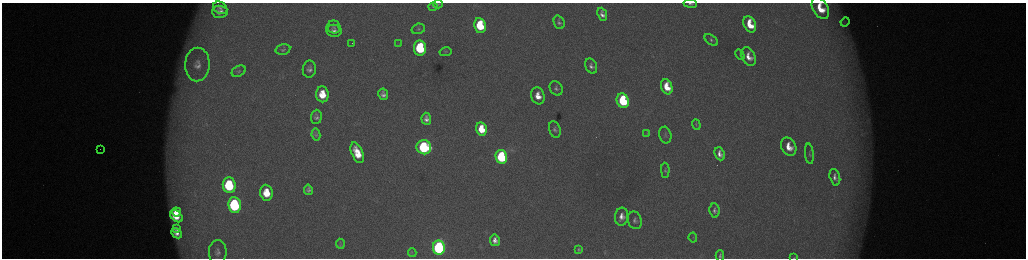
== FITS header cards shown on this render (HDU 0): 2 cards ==
NAXIS1  =                 2048 /fastest changing axis
NAXIS2  =                  512 /next to fastest changing axis

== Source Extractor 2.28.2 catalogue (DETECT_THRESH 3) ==
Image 2048 x 512 px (HDU 0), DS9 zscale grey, zoomed out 1/2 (1 PNG px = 2 x 2 image px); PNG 1028 x 260 px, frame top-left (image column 1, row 511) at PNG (2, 3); each listed source drawn as its Kron ellipse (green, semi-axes under 4 px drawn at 4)
Background 174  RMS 2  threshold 6.03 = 3 sigma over >= 5 px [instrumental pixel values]
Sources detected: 75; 6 cannot appear on this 1/2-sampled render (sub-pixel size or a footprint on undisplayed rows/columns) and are neither listed nor drawn; the other 69 listed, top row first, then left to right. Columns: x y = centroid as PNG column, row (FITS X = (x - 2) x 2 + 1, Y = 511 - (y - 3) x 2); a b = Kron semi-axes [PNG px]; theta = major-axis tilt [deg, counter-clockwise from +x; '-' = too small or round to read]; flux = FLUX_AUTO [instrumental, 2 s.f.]
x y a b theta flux
690 3 7 3 -6 1200
438 4 4 3 - 430
433 7 4 3 - 380
220 8 7 6 - 1600
820 8 12 7 -61 11000
220 12 8 6 -4 3100
602 14 7 4 -67 2500
559 22 7 5 -69 1400
845 22 4 2 - 270
750 24 8 6 -65 11000
480 26 7 6 - 23000
334 27 7 6 - 1100
418 29 7 5 16 900
334 31 8 6 -10 2000
711 40 7 4 -37 1100
352 43 2 2 - 280
399 44 3 3 - 340
420 48 7 6 - 38000
283 50 7 5 13 960
445 52 6 4 12 610
740 55 5 3 - 540
749 57 10 6 -64 4500
197 64 17 12 89 6500
591 66 8 5 -67 1800
309 69 8 6 80 2100
239 71 7 5 27 940
667 87 8 5 -69 9600
556 88 7 6 - 1500
322 94 8 6 -85 11000
383 94 6 5 - 1900
538 96 8 6 -74 6100
623 101 7 6 - 42000
316 117 7 5 86 1500
426 119 6 4 -85 2400
696 125 5 3 - 430
481 129 7 5 -78 11000
555 129 8 5 -73 1300
316 134 6 4 -81 810
647 134 4 3 - 340
665 135 8 6 -75 1100
424 147 7 7 - 59000
789 147 9 7 -64 7400
100 149 2 1 - 150
357 153 11 5 -66 9900
720 154 7 5 -67 3000
809 154 10 4 -85 970
501 157 7 5 -77 51000
665 170 7 4 -89 840
835 177 8 5 -75 2100
229 185 8 6 -84 36000
308 190 5 4 - 1400
266 193 8 6 -84 11000
235 205 8 6 -83 62000
715 210 7 5 -82 1500
177 212 4 3 - 4100
176 216 7 5 -41 9900
621 217 9 6 83 3800
635 220 9 6 -70 1700
176 229 4 3 - 1300
177 233 6 4 -44 2500
693 238 5 3 - 430
495 240 6 5 - 2900
340 244 5 2 - 540
439 247 7 6 - 130000
579 249 4 2 - 560
218 252 12 9 -88 2800
412 253 4 3 - 410
720 256 5 3 - 930
794 258 4 2 - 310
At the frame edge (FLAGS 8, measured only in part): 4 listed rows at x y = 690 3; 820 8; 720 256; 794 258
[6 sub-pixel or undisplayed-footprint detections neither listed nor drawn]